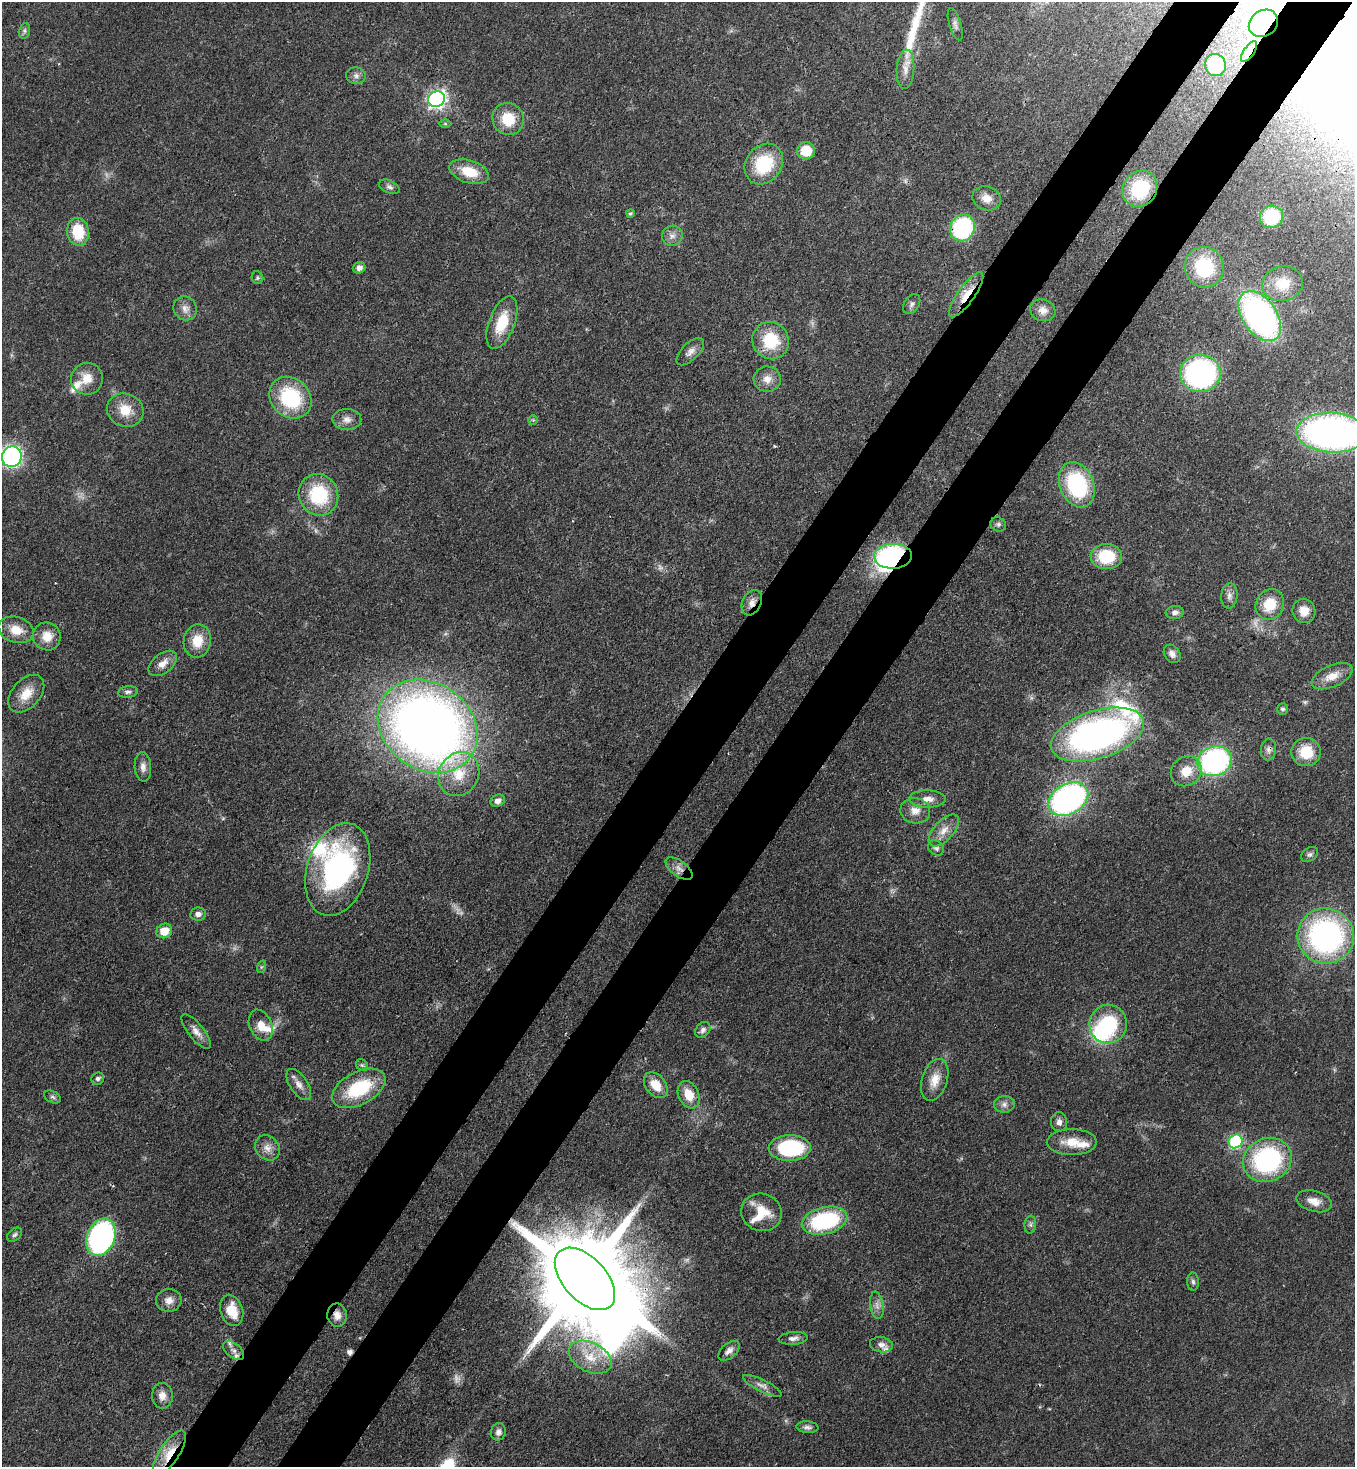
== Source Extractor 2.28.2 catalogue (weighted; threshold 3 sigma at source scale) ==
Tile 10 of 4 x 4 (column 2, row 3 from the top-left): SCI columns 1723-3075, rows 1525-2989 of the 6007 x 5984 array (HDU 1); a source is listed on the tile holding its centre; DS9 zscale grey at full resolution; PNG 1357 x 1469 px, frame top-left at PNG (2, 2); each listed source drawn as its Kron ellipse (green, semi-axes under 4 px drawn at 4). Shown black and unused: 10% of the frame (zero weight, under 3 of 4 exposures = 7% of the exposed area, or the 3 px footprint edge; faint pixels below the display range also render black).
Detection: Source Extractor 2.28.2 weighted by HDU 2 'WHT'; one run over the whole footprint, this tile lists its part. Background 0.0668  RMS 0.0037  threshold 0.0167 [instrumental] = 3 sigma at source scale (4.5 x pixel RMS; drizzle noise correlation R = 1.50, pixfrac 1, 0.05/0.05 arcsec/px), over >= 5 px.
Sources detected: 142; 5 too faint to see at this stretch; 3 inside a brighter object's white glare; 1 cosmic-ray / hot-pixel residue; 1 long thin detection or spike segment (spike, bleed or trail) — neither listed nor drawn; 9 inside a brighter listed object's ellipse — not listed separately; the other 123 listed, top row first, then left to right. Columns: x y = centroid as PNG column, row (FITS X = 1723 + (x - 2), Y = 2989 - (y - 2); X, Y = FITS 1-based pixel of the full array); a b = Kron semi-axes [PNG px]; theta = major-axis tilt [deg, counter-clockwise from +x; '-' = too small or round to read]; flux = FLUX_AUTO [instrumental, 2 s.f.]
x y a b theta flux
1263 23 15 12 34 13
955 24 17 6 -73 1.5
24 31 8 5 74 0.87
1249 51 12 5 55 1.7
1215 65 11 10 - 16
905 69 20 9 87 3.7
356 76 10 8 -3 1.7
436 99 8 7 - 140
508 119 16 15 - 10
445 124 6 4 -1 0.54
806 151 9 8 - 10
764 164 22 17 53 20
469 172 20 11 -17 9.6
389 187 11 6 -26 1.2
1140 189 19 16 55 22
987 198 14 11 -19 3.9
630 213 4 3 - 0.57
1271 217 12 11 - 21
962 228 13 12 - 42
78 232 14 11 -80 13
672 236 10 10 - 2.4
1204 267 20 19 - 22
359 268 6 5 - 1.9
257 278 6 5 - 0.67
1282 284 20 17 12 9.4
966 295 27 8 54 7.2
912 304 11 7 57 1.4
185 308 12 11 - 2.8
1043 310 13 11 -20 3
1260 316 28 17 -55 120
502 323 28 13 69 12
771 341 19 18 - 15
690 352 17 8 44 2.5
1200 373 20 18 -4 84
87 379 16 16 - 5.8
767 379 13 12 - 3.6
290 398 23 19 -43 28
125 410 19 16 -22 7.6
347 419 14 10 -1 2.8
533 420 5 5 - 0.48
1332 433 35 20 -3 170
12 457 10 9 - 84
1077 485 23 17 -67 36
318 495 21 19 -61 23
998 524 8 6 -24 0.98
893 556 19 12 2 53
1106 557 15 12 -1 16
1229 596 12 8 84 2
752 603 13 9 65 2.8
1270 604 16 14 62 9.6
1304 611 12 11 - 4.4
1175 612 9 6 5 1.7
16 630 18 13 -16 6.7
47 636 14 13 - 5.8
197 641 17 13 80 8
1172 654 10 7 -54 1.9
163 663 16 9 39 3.8
1332 676 22 10 24 5.3
128 692 10 6 7 1.2
26 694 22 14 48 6.9
1283 709 5 5 - 0.95
428 726 53 43 -35 380
1098 734 48 24 18 140
1268 749 11 7 84 1.7
1306 752 15 14 - 11
1215 761 17 14 20 76
143 767 15 8 -86 2.2
1186 771 16 14 39 6.7
459 774 23 19 60 11
928 799 18 8 -1 3.3
1068 799 21 15 30 110
497 801 7 6 - 2.2
915 811 15 12 -10 4.2
944 830 19 10 47 4.5
936 848 8 7 - 1.2
1309 854 9 6 36 1.1
679 868 16 7 -36 2.8
338 869 48 30 72 75
198 914 8 6 9 1.6
164 931 8 7 - 6
1326 936 28 27 - 90
261 967 6 4 71 0.5
1108 1024 19 18 - 28
261 1025 16 11 -65 4.7
703 1030 9 6 52 1.5
196 1031 21 7 -51 3.1
362 1065 6 5 - 0.7
98 1079 6 6 - 1.1
935 1080 21 12 72 5.8
299 1084 18 9 -56 3
656 1085 14 10 -52 6.5
359 1088 29 16 28 24
689 1095 14 10 -65 6.5
52 1097 9 5 -27 0.95
1004 1104 10 8 5 1.9
1059 1122 10 8 -89 1.9
1235 1141 7 6 - 47
1072 1142 25 13 0 7.3
267 1148 13 11 -47 3.2
790 1148 21 13 2 35
1267 1160 25 21 26 56
1314 1201 18 10 -15 4.1
761 1212 20 18 -17 9.6
825 1221 23 13 14 41
1030 1225 9 5 84 1.1
15 1235 8 5 39 0.93
101 1237 19 14 68 91
585 1279 38 21 -47 11000
1193 1282 9 6 -88 1.1
169 1300 13 11 9 3.2
877 1305 14 6 -81 2.2
232 1310 16 11 -71 7.8
337 1315 12 9 -84 3.1
793 1338 14 6 5 2
881 1345 11 7 -9 2.1
234 1350 12 7 -40 1.9
729 1351 12 7 41 2.1
590 1357 23 14 -26 8.9
762 1386 21 6 -26 2.5
162 1396 13 10 -88 3.1
807 1427 11 5 -5 1.3
498 1432 9 7 69 1.6
169 1453 26 10 57 8.5
Overlapping masked pixels (flux is a lower limit): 12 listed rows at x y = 1263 23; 1249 51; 1140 189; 962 228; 966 295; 893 556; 752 603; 1268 749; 679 868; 585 1279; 337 1315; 169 1453
Isophote crosses this tile's border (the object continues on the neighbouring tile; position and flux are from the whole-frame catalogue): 1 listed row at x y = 1332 433